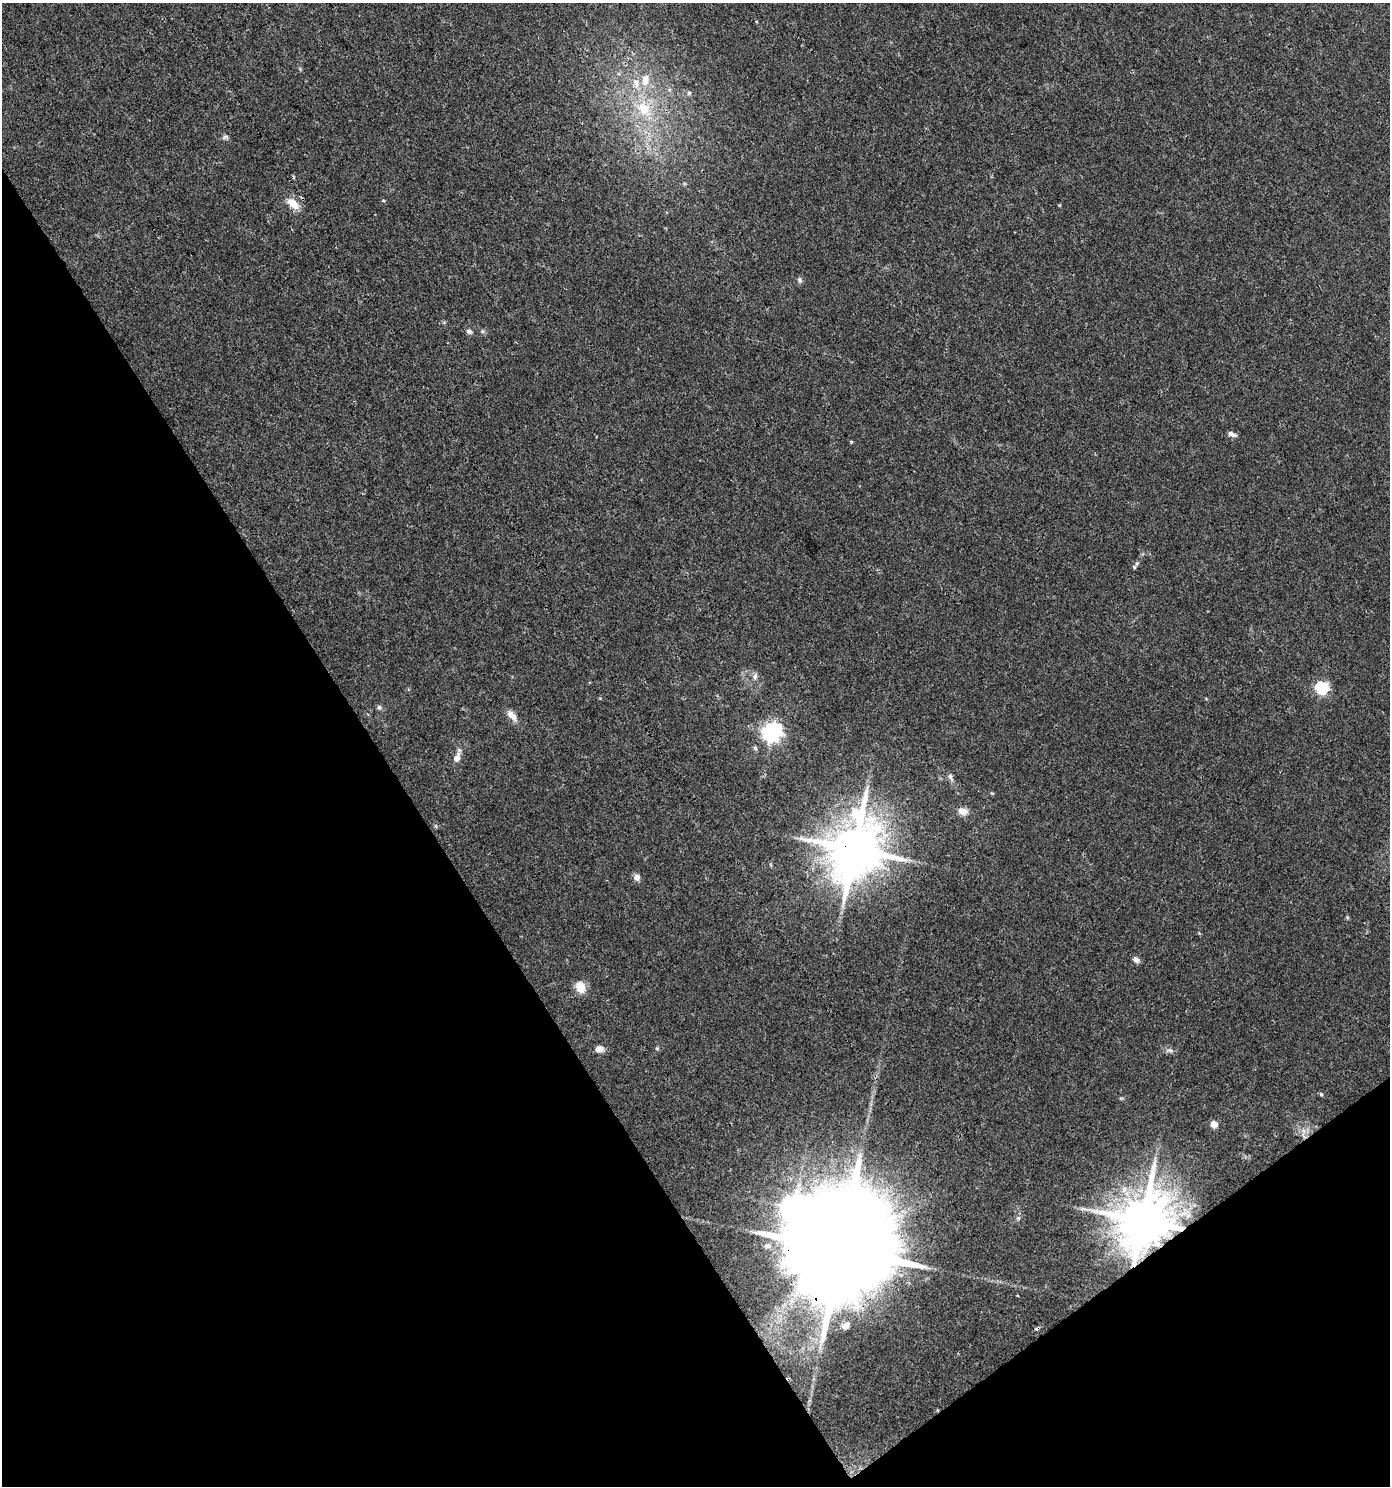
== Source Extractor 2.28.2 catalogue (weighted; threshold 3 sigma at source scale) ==
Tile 14 of 4 x 4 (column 2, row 4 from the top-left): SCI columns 1578-2965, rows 1-1484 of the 5869 x 5943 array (HDU 1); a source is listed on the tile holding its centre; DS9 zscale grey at full resolution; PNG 1392 x 1488 px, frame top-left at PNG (2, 3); no overlay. Shown black and unused: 33% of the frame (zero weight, under 3 of 4 exposures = <1% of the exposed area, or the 3 px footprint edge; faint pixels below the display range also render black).
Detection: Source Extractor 2.28.2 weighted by HDU 2 'WHT'; one run over the whole footprint, this tile lists its part. Background 0.0333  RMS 0.0033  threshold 0.015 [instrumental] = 3 sigma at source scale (4.5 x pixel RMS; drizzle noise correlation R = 1.50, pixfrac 1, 0.0396/0.0396 arcsec/px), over >= 5 px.
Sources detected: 40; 1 inside a brighter object's white glare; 4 cosmic-ray / hot-pixel residue — not listed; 2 inside a brighter listed object's ellipse — not listed separately; the other 33 listed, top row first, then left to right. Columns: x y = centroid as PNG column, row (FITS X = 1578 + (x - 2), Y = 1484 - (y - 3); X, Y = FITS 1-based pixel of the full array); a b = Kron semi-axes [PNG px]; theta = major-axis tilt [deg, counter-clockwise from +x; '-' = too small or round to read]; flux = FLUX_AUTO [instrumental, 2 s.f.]
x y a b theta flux
645 80 17 10 78 4.5
689 93 5 5 - 0.52
644 109 14 12 -46 7.3
225 137 10 5 15 0.82
684 183 5 3 - 0.41
293 204 17 9 -43 4.3
800 280 8 6 -79 0.83
469 331 7 6 - 0.92
1232 434 11 5 -21 1.3
851 442 4 4 - 0.34
1134 567 6 5 - 0.53
755 676 10 6 89 1.2
1322 688 6 6 - 50
379 707 7 6 - 0.8
512 715 15 7 -48 2.8
772 732 7 7 - 160
457 757 14 6 70 2.9
950 777 11 6 -60 1.2
963 811 14 9 -12 2.5
854 849 18 14 76 2000
637 877 7 6 - 1.9
1347 917 6 3 -72 0.38
1136 960 9 6 -29 1.3
580 987 6 5 - 16
657 1048 5 4 - 0.43
599 1049 9 7 3 2.4
1169 1050 13 4 -3 1
1321 1094 6 4 -45 0.44
1214 1124 5 5 - 5.2
1304 1136 11 4 -58 1.2
1018 1218 6 5 - 0.65
1143 1220 15 13 68 2000
841 1250 33 25 -67 13000
Overlapping masked pixels (flux is a lower limit): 4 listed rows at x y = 854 849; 1304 1136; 1143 1220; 841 1250